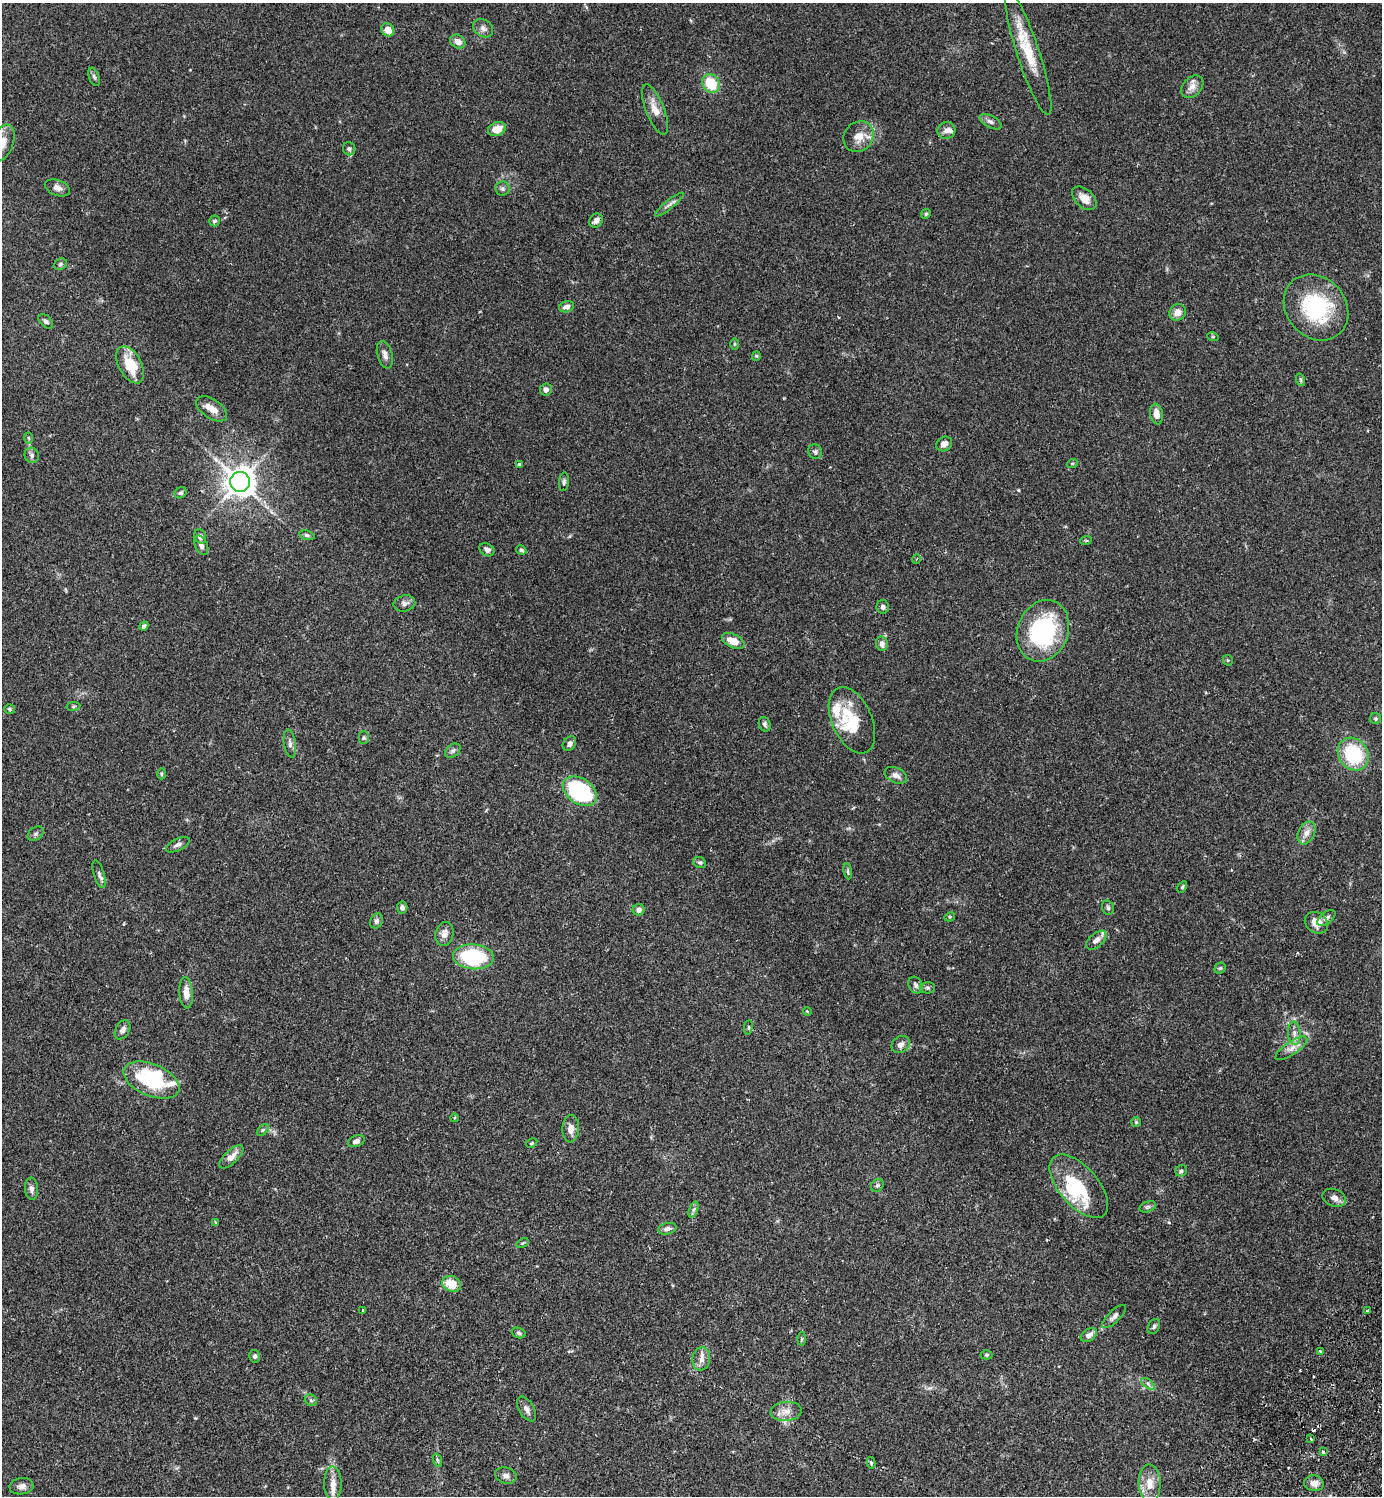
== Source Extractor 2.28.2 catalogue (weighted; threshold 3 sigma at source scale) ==
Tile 6 of 4 x 4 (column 2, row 2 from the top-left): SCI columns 1725-3104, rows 3031-4524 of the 6070 x 6063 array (HDU 1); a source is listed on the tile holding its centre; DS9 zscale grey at full resolution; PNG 1384 x 1498 px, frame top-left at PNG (2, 3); each listed source drawn as its Kron ellipse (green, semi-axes under 4 px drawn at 4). Shown black and unused: <1% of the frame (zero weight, under 2 of 3 exposures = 3% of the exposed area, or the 3 px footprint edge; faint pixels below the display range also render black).
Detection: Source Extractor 2.28.2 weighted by HDU 2 'WHT'; one run over the whole footprint, this tile lists its part. Background 0.0961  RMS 0.0058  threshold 0.026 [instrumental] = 3 sigma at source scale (4.5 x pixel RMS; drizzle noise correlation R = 1.50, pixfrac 1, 0.05/0.05 arcsec/px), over >= 5 px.
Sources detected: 154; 1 inside a brighter object's white glare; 2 cosmic-ray / hot-pixel residue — neither listed nor drawn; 10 inside a brighter listed object's ellipse — not listed separately; the other 141 listed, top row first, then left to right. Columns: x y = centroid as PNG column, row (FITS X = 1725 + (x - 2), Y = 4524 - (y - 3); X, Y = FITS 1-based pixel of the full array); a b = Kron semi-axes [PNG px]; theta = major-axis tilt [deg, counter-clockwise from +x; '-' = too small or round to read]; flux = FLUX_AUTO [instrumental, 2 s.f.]
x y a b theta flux
483 28 11 8 -36 2.5
388 30 7 6 - 5.2
458 41 8 6 -32 3.6
1028 53 65 11 -72 21
94 77 9 5 -70 1.3
711 84 10 8 -55 16
1192 87 13 9 46 4
655 110 27 9 -68 6.6
991 122 12 6 -28 2
497 129 9 6 20 6.6
946 130 9 8 - 2.6
859 137 16 14 47 6.8
2 143 19 11 69 6.6
349 149 6 6 - 1.4
57 188 13 7 -19 3.2
502 189 7 7 - 1.4
1084 198 14 9 -42 5.1
669 204 18 4 39 2.3
926 214 5 4 - 0.76
214 221 5 5 - 1.2
596 221 8 6 45 2.5
60 264 7 5 23 1.1
567 307 7 5 21 2.9
1316 307 35 30 -49 46
1178 312 9 8 - 4.2
46 321 9 5 -45 1.2
1213 337 6 3 -17 0.64
734 344 6 4 89 0.66
385 355 14 7 -75 2.7
756 356 5 4 - 0.61
130 365 20 11 -61 14
1301 380 6 4 -71 0.86
546 390 6 6 - 2.1
212 409 17 9 -34 5.3
1156 414 10 6 -81 4.3
28 438 5 3 - 0.7
944 444 8 7 - 3.2
815 451 7 7 - 1.3
32 455 8 7 - 1.6
519 464 4 4 - 0.76
1072 464 5 3 - 0.6
240 482 10 10 - 650
564 482 9 5 84 1.2
181 493 6 5 - 0.97
307 535 8 4 -12 1.1
200 536 7 5 -68 2.6
1086 540 6 3 18 0.5
201 545 10 6 -65 2
487 550 8 6 -31 2
521 550 5 4 - 0.98
917 559 4 3 - 0.57
404 603 11 8 13 2.4
883 607 6 6 - 1.6
144 626 5 4 - 1.3
1043 631 31 25 68 61
733 641 12 6 -25 7.8
882 644 7 6 - 2.6
1228 660 5 5 - 0.73
73 706 7 3 8 0.63
9 709 5 4 - 0.91
1376 719 5 5 - 0.81
852 720 35 20 -66 22
765 724 7 6 - 1.2
364 738 6 5 - 0.9
569 743 8 6 53 2.1
290 744 14 6 -81 2
453 751 9 6 39 1.6
1353 754 17 14 -53 37
161 774 5 3 - 0.57
896 775 12 7 -25 2.9
580 791 19 12 -34 68
1307 833 12 8 64 3.7
36 834 9 6 38 1.4
178 845 13 6 26 2.2
700 862 6 5 - 1
848 871 8 4 -82 1.1
99 874 14 5 -73 2
1182 887 6 4 60 0.78
402 908 6 5 - 1.9
1108 908 7 5 -74 1.1
639 910 6 5 - 2.9
950 917 5 4 - 0.66
1326 918 11 5 38 2
376 921 8 6 67 1.5
1316 923 12 10 -34 5.6
444 934 12 9 76 3.9
1096 940 12 6 41 3
473 957 20 12 -5 43
1220 968 6 5 - 0.86
916 985 9 6 -60 1.6
928 988 7 5 0 1.2
186 993 16 6 -85 5.8
807 1011 4 3 - 0.44
748 1027 7 3 82 0.85
123 1030 10 7 61 2.2
1294 1033 11 6 -85 2.8
900 1044 10 8 36 2.8
1291 1048 18 6 34 3.8
152 1080 29 16 -23 40
454 1118 4 3 - 0.53
1136 1122 5 5 - 0.74
571 1129 13 8 88 4.1
263 1130 7 4 44 0.9
356 1141 9 5 21 2
532 1143 6 4 26 0.66
231 1157 15 6 43 4.7
1181 1171 6 5 - 1.2
877 1185 7 5 42 1.2
1079 1186 38 19 -49 35
31 1189 11 6 -85 2.2
1334 1198 12 8 -21 3
1148 1207 9 5 19 1.2
693 1210 8 4 71 1.3
216 1223 4 3 - 0.9
667 1229 9 5 14 2.1
523 1243 6 4 34 0.73
452 1284 10 7 -19 9.4
363 1310 3 3 - 0.86
1367 1311 3 3 - 0.68
1114 1317 15 6 44 2.2
1154 1327 8 5 60 1.2
519 1333 7 5 -18 1
1089 1335 9 6 35 2.8
802 1339 6 4 88 0.82
1320 1351 3 3 - 0.81
986 1355 6 4 1 0.74
255 1356 6 5 - 1.2
701 1359 11 9 81 3.6
1148 1384 8 4 -38 1.2
311 1400 6 5 - 1.2
526 1409 14 7 -59 2.7
786 1411 15 9 4 5.1
1311 1439 3 2 - 0.97
1323 1452 3 3 - 2.1
437 1460 7 4 -71 0.89
871 1463 6 4 -78 1.1
506 1476 11 8 -18 2.4
1150 1483 19 11 -88 7.6
1314 1483 10 8 -12 3.8
333 1484 17 8 -89 5.4
21 1486 12 8 8 2.7
Isophote crosses this tile's border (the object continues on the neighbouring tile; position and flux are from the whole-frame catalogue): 1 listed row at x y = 2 143